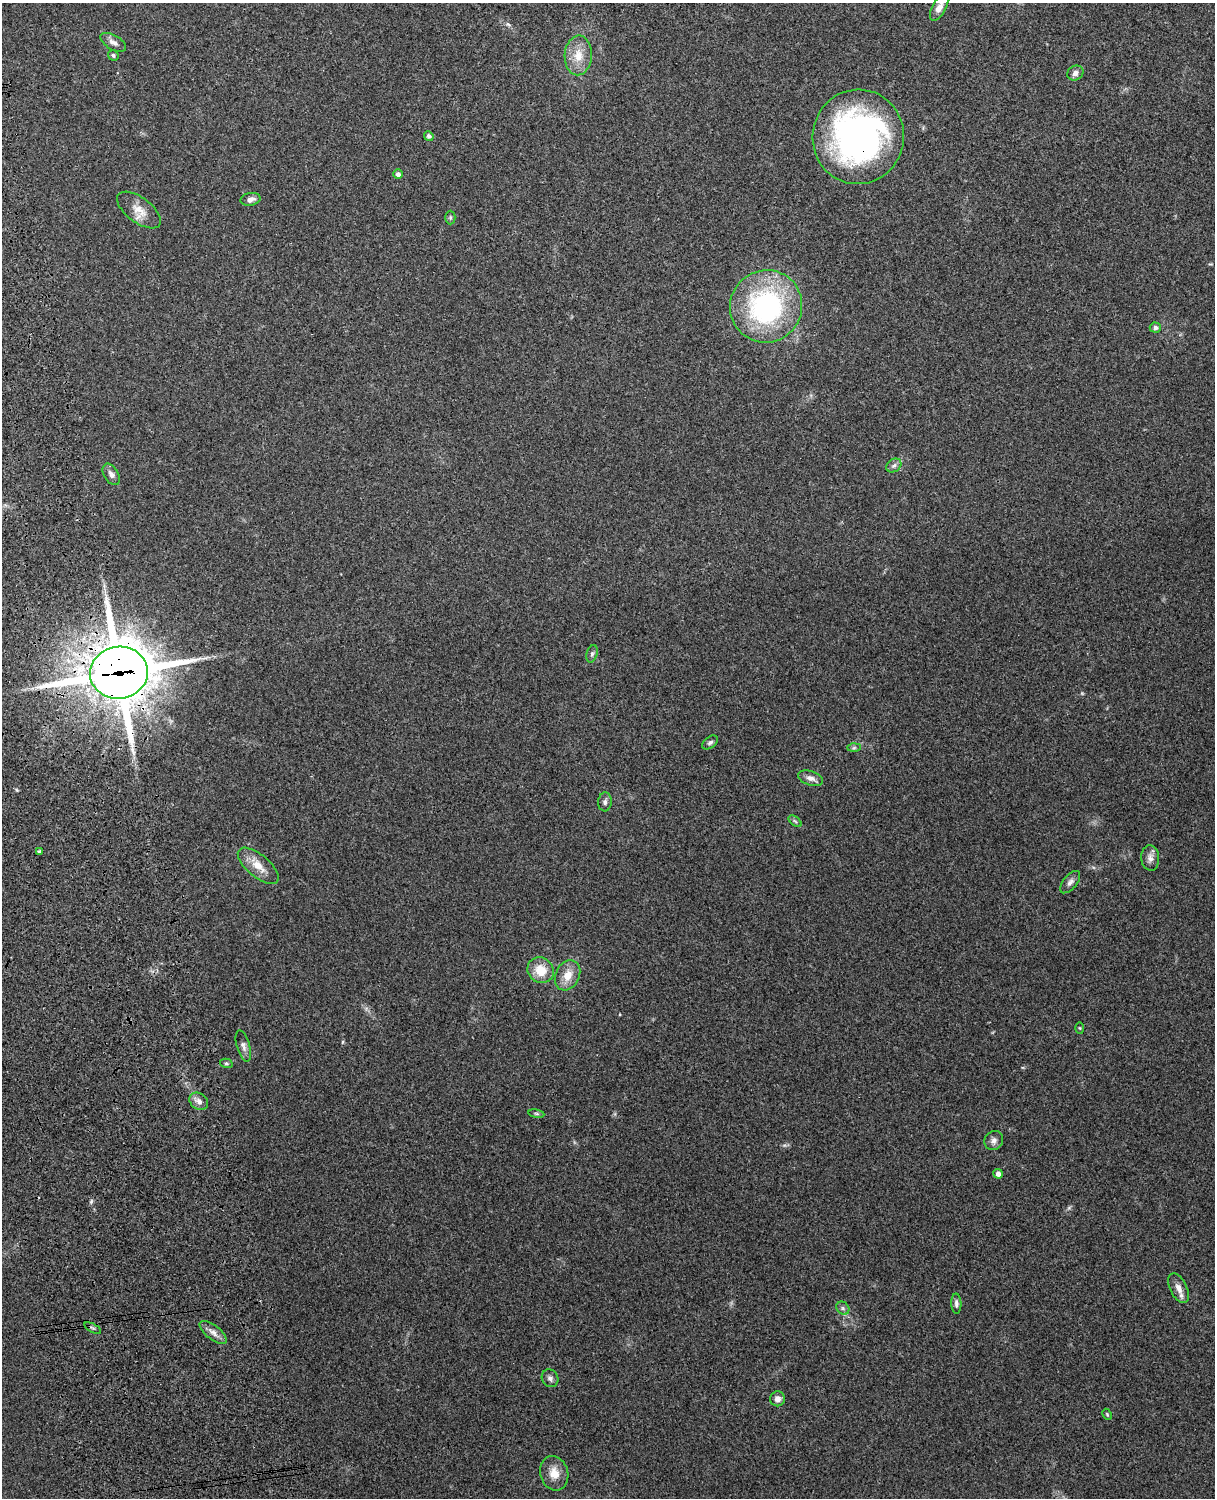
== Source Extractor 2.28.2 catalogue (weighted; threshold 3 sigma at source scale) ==
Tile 7 of 4 x 3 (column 3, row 2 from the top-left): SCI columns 2543-3755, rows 1660-3155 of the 5087 x 4928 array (HDU 1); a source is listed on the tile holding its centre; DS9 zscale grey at full resolution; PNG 1217 x 1500 px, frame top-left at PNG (2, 3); each listed source drawn as its Kron ellipse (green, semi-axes under 4 px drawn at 4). Shown black and unused: <1% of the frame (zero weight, under 3 of 4 exposures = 6% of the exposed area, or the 3 px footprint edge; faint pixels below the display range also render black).
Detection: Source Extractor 2.28.2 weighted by HDU 2 'WHT'; one run over the whole footprint, this tile lists its part. Background 0.281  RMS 0.0092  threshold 0.0415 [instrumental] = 3 sigma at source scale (4.5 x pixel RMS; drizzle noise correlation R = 1.50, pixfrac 1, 0.05/0.05 arcsec/px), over >= 5 px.
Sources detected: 45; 1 too faint to see at this stretch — neither listed nor drawn; the other 44 listed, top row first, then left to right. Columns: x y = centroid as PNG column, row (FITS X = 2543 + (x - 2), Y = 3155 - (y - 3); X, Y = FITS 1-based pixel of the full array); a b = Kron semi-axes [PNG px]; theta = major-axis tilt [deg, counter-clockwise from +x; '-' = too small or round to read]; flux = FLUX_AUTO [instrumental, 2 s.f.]
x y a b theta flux
939 7 14 6 61 6.4
113 42 14 7 -30 4.6
113 55 5 4 - 1.7
578 55 20 13 87 15
1075 73 8 7 - 3.8
429 136 5 4 - 2.5
858 137 47 45 81 300
398 174 5 4 - 3.5
250 199 10 6 11 4
139 210 25 12 -37 12
450 218 7 5 90 1.7
766 306 36 36 - 160
1155 327 5 5 - 3
894 465 8 6 37 3.1
111 474 12 7 -58 4.1
592 654 9 5 74 2.3
119 673 29 26 8 5100
710 742 9 5 37 2.2
854 748 7 4 1 1.5
811 778 13 7 -17 5
605 802 9 6 86 3
795 821 7 4 -37 1.6
39 851 3 3 - 5.4
1150 858 12 9 -84 5.3
258 866 25 11 -40 13
1070 882 13 6 50 4
541 970 13 12 - 18
568 975 16 12 63 13
1080 1028 5 4 - 1
243 1046 16 6 -74 4.2
226 1063 6 4 -15 1.4
199 1101 10 8 -37 4.7
536 1114 8 4 -9 1.6
994 1140 10 9 - 3.9
998 1174 5 4 - 4.1
1179 1288 16 8 -64 7.2
956 1304 10 5 -88 2.9
843 1308 7 6 - 2.1
93 1328 9 3 -29 1.6
213 1333 16 7 -39 6
550 1378 9 8 - 3.3
778 1399 7 7 - 4.8
1107 1414 6 3 -63 0.98
554 1473 17 14 -73 12
Overlapping masked pixels (flux is a lower limit): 2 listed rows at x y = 858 137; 119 673
Isophote crosses this tile's border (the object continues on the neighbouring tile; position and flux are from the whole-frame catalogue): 1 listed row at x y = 939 7